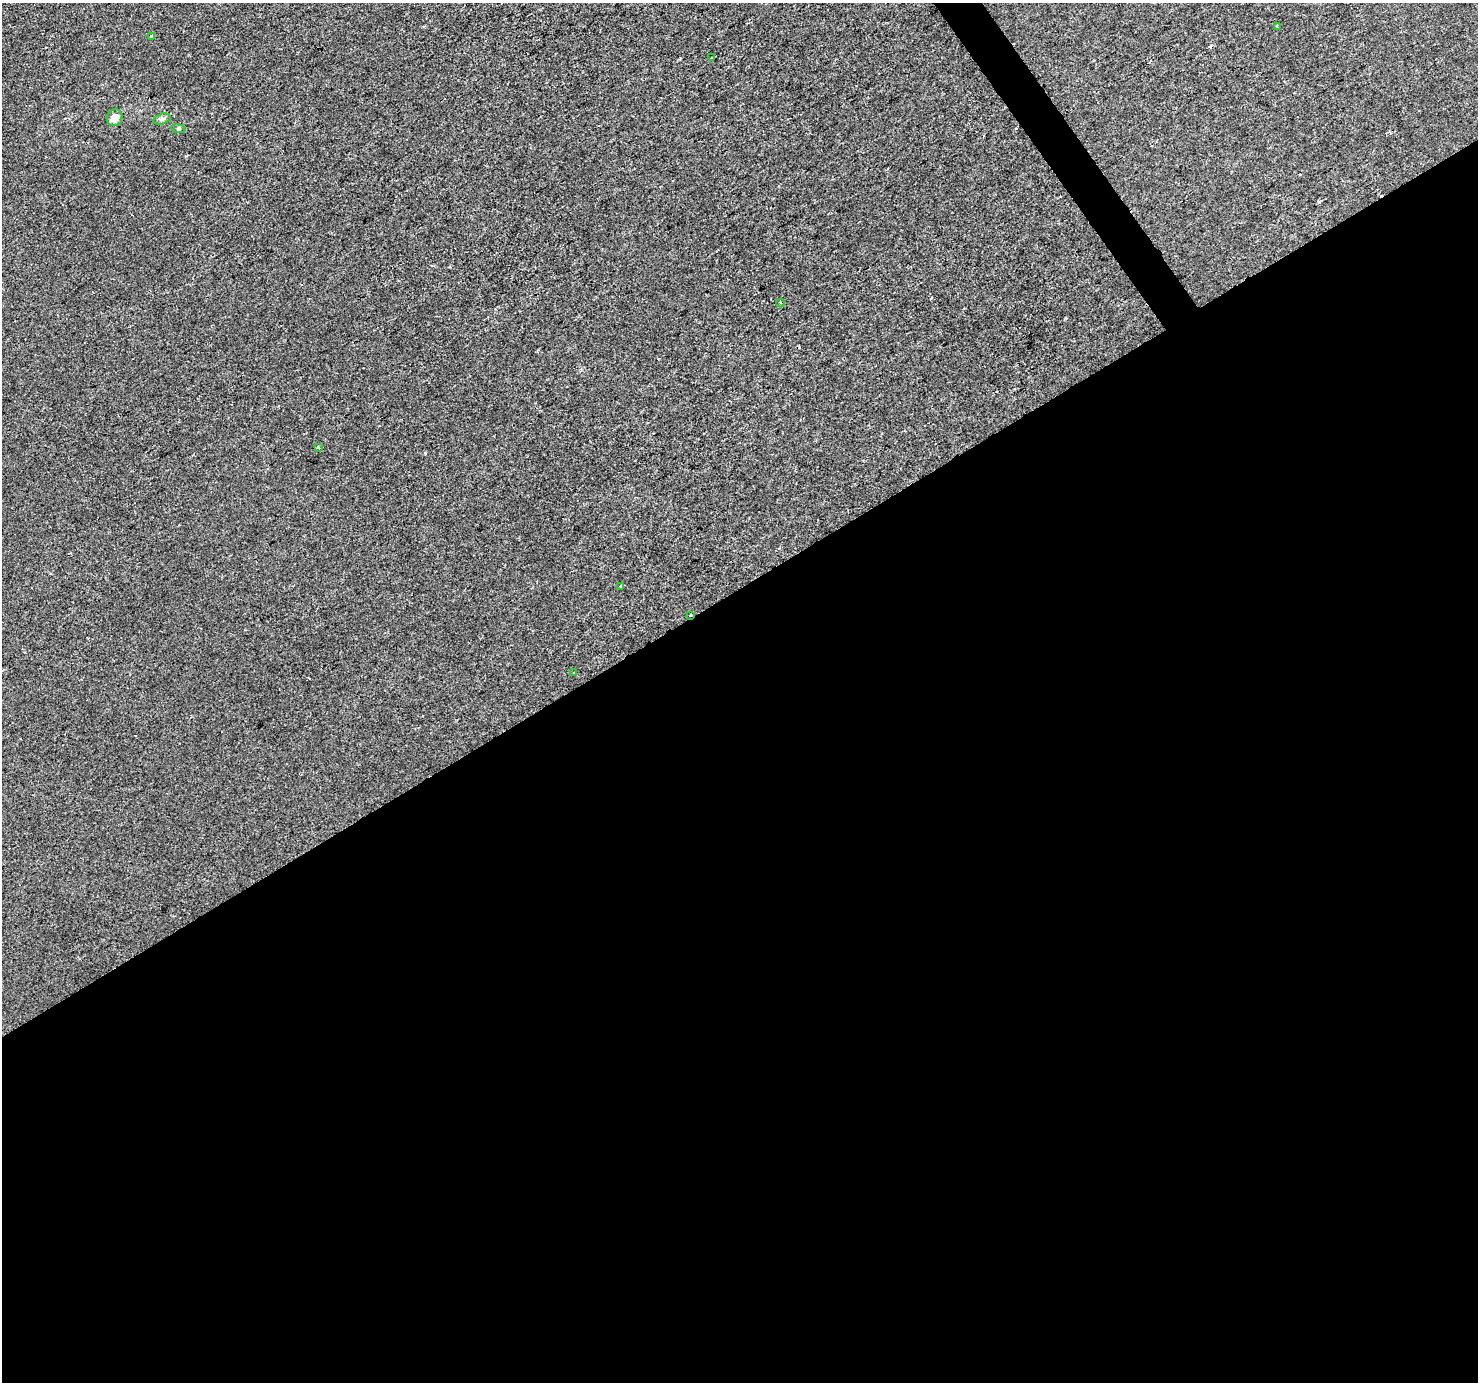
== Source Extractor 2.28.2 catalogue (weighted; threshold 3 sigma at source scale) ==
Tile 15 of 4 x 4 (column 3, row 4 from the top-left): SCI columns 2957-4432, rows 183-1562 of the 5908 x 5824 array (HDU 1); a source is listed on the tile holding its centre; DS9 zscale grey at full resolution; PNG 1480 x 1384 px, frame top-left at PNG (2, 3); each listed source drawn as its Kron ellipse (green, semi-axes under 4 px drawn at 4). Shown black and unused: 58% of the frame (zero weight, under 2 of 3 exposures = <1% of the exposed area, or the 3 px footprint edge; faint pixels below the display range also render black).
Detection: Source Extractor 2.28.2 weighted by HDU 2 'WHT'; one run over the whole footprint, this tile lists its part. Background -1.21e-04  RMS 0.0042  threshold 0.0188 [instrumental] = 3 sigma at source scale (4.5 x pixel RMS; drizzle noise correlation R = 1.50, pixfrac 1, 0.0396/0.0396 arcsec/px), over >= 5 px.
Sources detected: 14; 3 cosmic-ray / hot-pixel residue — neither listed nor drawn; the other 11 listed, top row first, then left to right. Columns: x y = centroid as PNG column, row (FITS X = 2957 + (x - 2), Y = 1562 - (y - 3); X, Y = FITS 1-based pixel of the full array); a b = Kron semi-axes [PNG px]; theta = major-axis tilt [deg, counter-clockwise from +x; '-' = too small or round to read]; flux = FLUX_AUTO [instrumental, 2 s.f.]
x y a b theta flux
1277 26 4 3 - 0.33
152 37 3 3 - 1
712 58 3 3 - 0.94
115 118 8 7 - 4.7
162 119 9 5 16 1.1
178 129 7 3 -8 0.54
781 303 4 3 - 0.48
318 448 4 3 - 0.81
621 586 3 3 - 0.69
690 615 4 3 - 3.9
573 673 4 2 - 0.3
Overlapping masked pixels (flux is a lower limit): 1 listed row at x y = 690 615
Unlisted compact peaks at least as high as the median listed source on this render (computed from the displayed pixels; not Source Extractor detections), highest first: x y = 186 156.